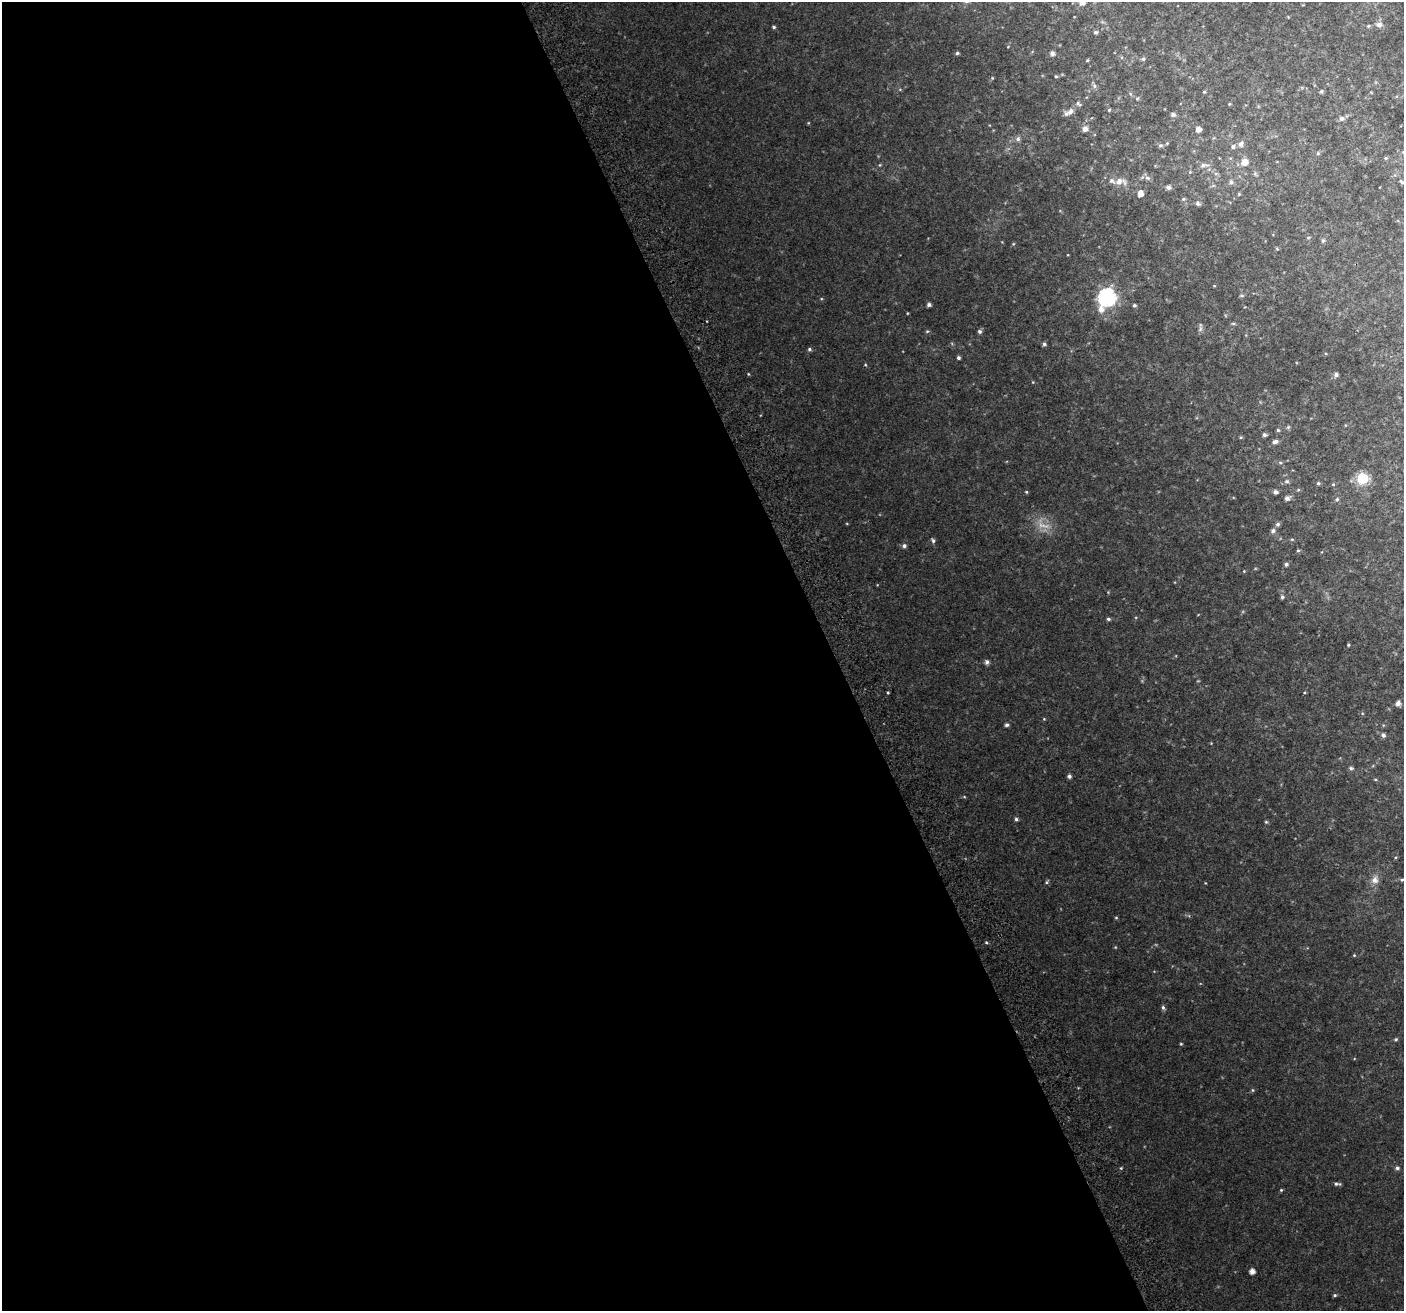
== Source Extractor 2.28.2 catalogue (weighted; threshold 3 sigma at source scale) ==
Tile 9 of 4 x 4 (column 1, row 3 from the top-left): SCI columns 43-1444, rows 1467-2775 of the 5688 x 5494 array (HDU 1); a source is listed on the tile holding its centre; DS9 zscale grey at full resolution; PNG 1406 x 1313 px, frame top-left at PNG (2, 2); no overlay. Shown black and unused: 59% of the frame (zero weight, under 2 of 3 exposures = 2% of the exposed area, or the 3 px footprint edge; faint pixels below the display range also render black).
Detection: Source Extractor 2.28.2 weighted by HDU 2 'WHT'; one run over the whole footprint, this tile lists its part. Background 0.0503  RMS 0.012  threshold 0.0519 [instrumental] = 3 sigma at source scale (4.5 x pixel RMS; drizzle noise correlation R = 1.50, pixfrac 1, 0.0396/0.0396 arcsec/px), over >= 5 px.
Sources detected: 131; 2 too faint to see at this stretch — not listed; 2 inside a brighter listed object's ellipse — not listed separately; the other 127 listed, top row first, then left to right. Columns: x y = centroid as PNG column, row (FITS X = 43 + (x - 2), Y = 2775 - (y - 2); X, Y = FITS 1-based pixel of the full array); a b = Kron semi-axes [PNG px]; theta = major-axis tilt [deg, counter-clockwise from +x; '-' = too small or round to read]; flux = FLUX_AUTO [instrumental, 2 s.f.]
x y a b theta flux
1082 3 7 7 - 8.6
1379 25 8 8 - 5.2
1368 26 6 4 23 1.6
774 27 4 3 - 1.8
1095 32 5 5 - 2.2
957 53 5 4 - 2
1052 53 5 5 - 4.4
1143 59 6 5 - 2.3
1087 60 4 3 - 1.2
1056 76 4 4 - 1.3
992 78 5 4 - 1.3
1094 85 10 5 -70 3
900 90 6 4 -20 1.2
1321 91 5 5 - 1.8
1204 92 4 4 - 1.3
1137 98 6 5 - 1.6
1078 104 10 5 -27 2.7
1229 104 4 4 - 1.1
1109 110 4 4 - 1.4
1070 112 10 7 51 5.5
1173 115 6 5 - 3.9
1342 118 7 6 - 3.9
808 123 4 3 - 0.95
1085 129 7 6 - 5.6
1198 129 5 5 - 7.7
1018 139 7 6 - 3.6
1167 143 5 4 - 1.3
1241 144 8 6 44 5.2
1160 145 6 6 - 2.6
1233 147 7 6 - 2.8
1318 153 5 4 - 1.6
1386 158 6 5 - 1.5
1244 162 7 7 - 12
880 165 5 4 - 1.2
1204 165 16 6 4 6.1
1190 172 4 4 - 1.2
1216 173 6 4 0 2
1255 174 7 5 -69 2.2
1147 177 11 6 -49 4.4
1119 181 12 9 30 11
1231 182 7 6 - 3.5
1402 182 7 4 -48 2.4
1213 186 6 4 19 1.6
1168 187 6 5 - 4.4
1140 193 6 5 - 9.4
1239 194 5 4 - 1.3
1183 199 6 4 15 1.8
1198 204 7 5 -26 3
1308 238 5 4 - 1.4
1323 240 5 5 - 2.2
1013 244 5 4 - 1.1
1277 249 6 3 -19 1.1
1214 286 5 3 - 0.85
1242 296 7 3 0 1.5
1107 297 9 8 - 390
821 299 5 3 - 1.1
929 305 4 4 - 3.5
1134 305 4 4 - 2.2
907 313 4 3 - 0.78
1233 323 6 4 0 1.5
1200 329 10 5 82 3
927 331 5 4 - 1.4
980 331 5 5 - 2.9
1044 344 5 4 - 2.5
809 349 5 5 - 2.3
958 358 4 4 - 2.6
865 365 4 4 - 1.1
748 374 5 3 - 1
1336 375 5 5 - 3.5
1033 382 4 4 - 0.94
1288 427 6 5 - 1.9
1278 430 5 4 - 1.8
1264 435 5 4 - 3.4
1241 437 5 4 - 1.2
1275 442 8 5 11 4.3
1280 463 5 4 - 1.5
1362 478 6 6 - 120
1287 481 7 6 - 2.6
1318 483 5 4 - 1.6
1333 484 5 4 - 1.2
1298 490 5 4 - 1.2
1026 492 5 4 - 1.2
1275 492 4 4 - 3.8
1287 498 6 5 - 4.6
1337 499 6 5 - 2.2
1277 524 6 5 - 2.8
1273 531 7 6 - 3.4
1292 539 5 4 - 1.3
933 540 7 5 -56 2.6
904 546 5 5 - 3.3
1298 550 5 4 - 1.5
1286 564 5 5 - 3
1244 571 4 4 - 1.1
1282 597 6 5 - 2.5
1198 615 4 2 - 0.77
1108 619 5 4 - 2.2
1348 645 4 3 - 1.2
987 662 5 5 - 3.7
888 692 3 3 - 1.2
1398 703 5 4 - 6.2
1362 713 5 4 - 1.2
1044 719 4 4 - 1
1007 725 6 4 5 2.6
1383 735 6 5 - 3.3
1351 768 6 5 - 2.5
1069 776 4 4 - 3.3
1375 779 5 3 - 1.1
964 797 5 3 - 1
1016 819 5 5 - 2.5
1266 822 5 5 - 1.5
1375 880 13 10 65 8.7
1402 880 5 4 - 1.7
1047 882 7 4 55 1.7
1116 918 4 4 - 1.2
986 942 4 4 - 1.4
1115 947 5 4 - 1.1
1354 955 4 4 - 1.1
1163 1008 6 5 - 2.5
1396 1039 5 4 - 1.6
1181 1044 4 4 - 1.2
1253 1090 6 4 -89 1.3
1121 1168 4 4 - 1.1
1397 1168 6 5 - 2.7
1337 1184 9 4 -4 2.7
1281 1190 4 4 - 1.3
1252 1271 5 5 - 7.6
1335 1295 5 4 - 1.7
Isophote crosses this tile's border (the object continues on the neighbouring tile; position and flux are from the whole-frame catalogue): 1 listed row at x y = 1082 3